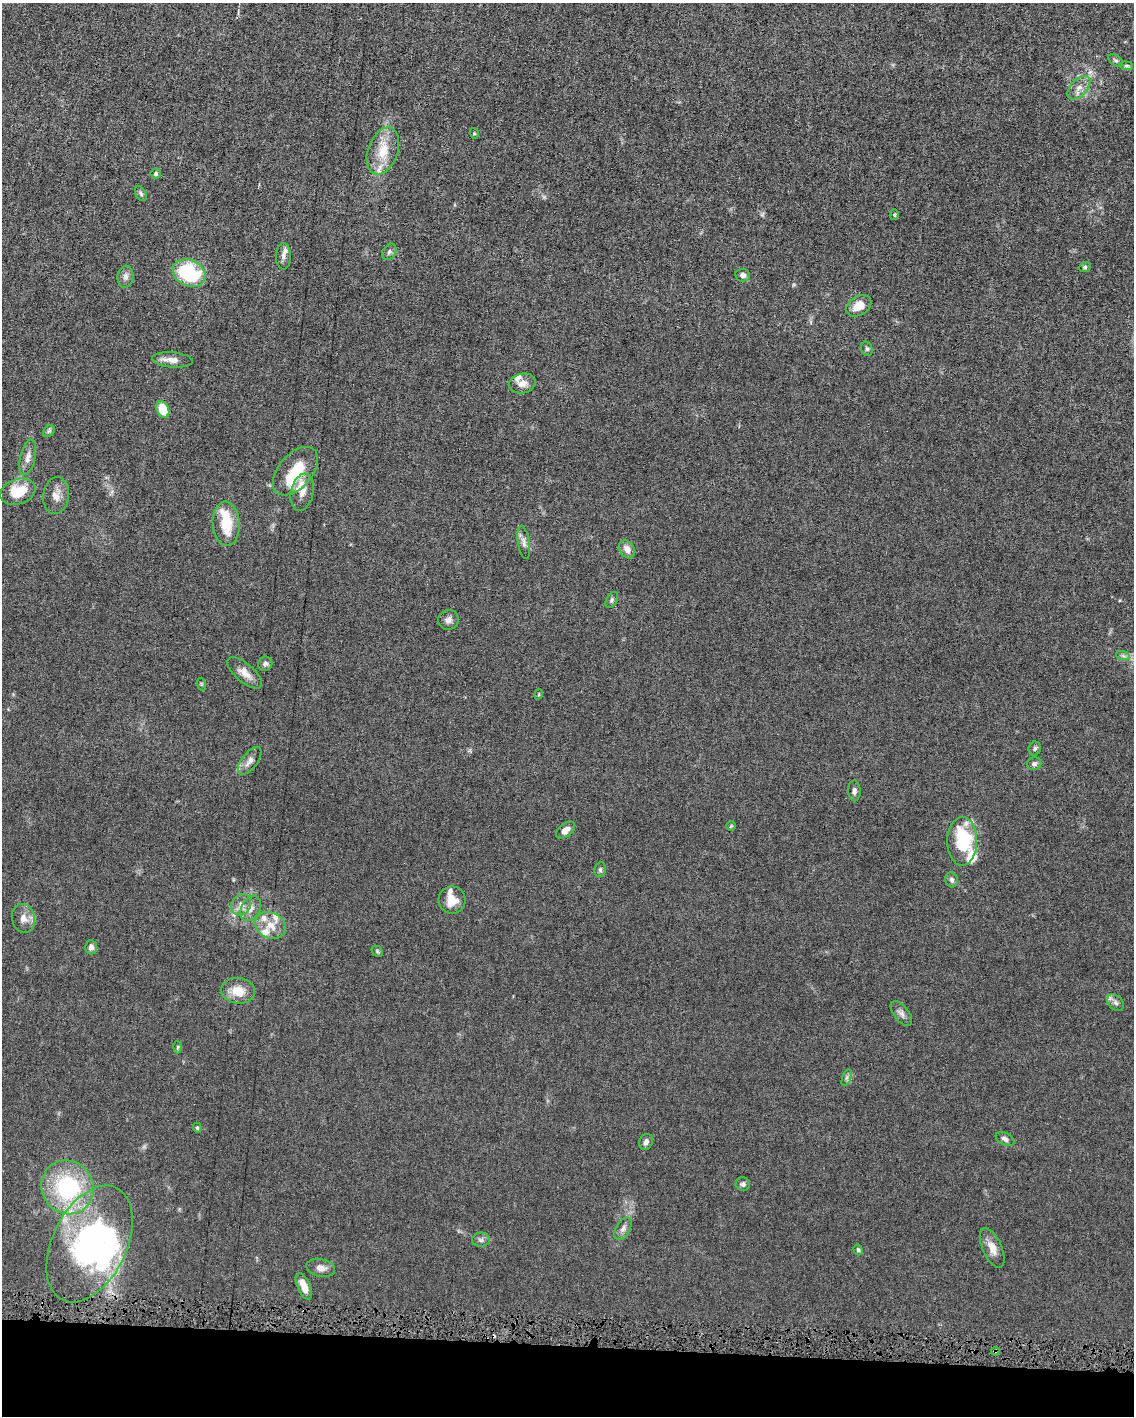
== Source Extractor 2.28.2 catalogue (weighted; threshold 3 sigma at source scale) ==
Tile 11 of 4 x 3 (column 3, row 3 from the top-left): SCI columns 2268-3399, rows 107-1520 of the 4532 x 4563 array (HDU 1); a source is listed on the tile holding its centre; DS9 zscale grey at full resolution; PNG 1136 x 1418 px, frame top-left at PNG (2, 3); each listed source drawn as its Kron ellipse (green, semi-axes under 4 px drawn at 4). Shown black and unused: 5% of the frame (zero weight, under 4 of 8 exposures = <1% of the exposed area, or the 3 px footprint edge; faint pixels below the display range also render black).
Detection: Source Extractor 2.28.2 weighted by HDU 2 'WHT'; one run over the whole footprint, this tile lists its part. Background 0.0155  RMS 0.0022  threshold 0.00912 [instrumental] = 3 sigma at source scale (4.09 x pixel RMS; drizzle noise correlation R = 1.36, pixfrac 0.8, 0.05/0.05 arcsec/px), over >= 5 px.
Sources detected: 80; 2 inside a brighter object's white glare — neither listed nor drawn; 9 inside a brighter listed object's ellipse — not listed separately; the other 69 listed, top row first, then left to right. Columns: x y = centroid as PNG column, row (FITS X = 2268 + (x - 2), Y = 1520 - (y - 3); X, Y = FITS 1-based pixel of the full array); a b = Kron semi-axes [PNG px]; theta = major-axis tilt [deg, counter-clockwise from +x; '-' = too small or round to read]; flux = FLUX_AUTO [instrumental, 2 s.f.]
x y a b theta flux
1116 60 8 5 -35 0.44
1127 66 6 4 -7 0.31
1079 88 14 8 46 1.5
474 133 5 3 - 0.22
383 151 24 15 71 4.8
156 173 5 5 - 0.37
141 194 8 5 -60 0.41
894 215 5 4 - 0.27
389 252 9 6 55 0.56
283 256 13 7 89 0.91
1085 267 6 4 22 0.33
189 273 17 13 -26 15
743 275 7 6 - 0.83
125 277 11 8 83 0.94
859 306 13 9 31 2.9
867 349 7 5 -74 0.45
173 360 20 7 -5 1.7
522 383 13 9 12 1.7
163 409 9 6 -64 4.7
49 431 7 5 45 0.36
28 457 18 7 77 1.3
295 471 28 17 49 7.8
18 492 18 12 19 5.5
302 492 19 11 78 2.6
56 495 18 13 83 2
226 524 22 13 -86 6
524 542 17 6 -81 1
627 549 10 7 -59 1.5
612 600 9 5 60 0.46
448 620 10 9 - 1
1123 656 7 4 -19 0.44
265 664 7 7 - 0.61
245 673 21 9 -40 2
201 684 6 4 -72 0.23
539 694 5 3 - 0.18
1035 749 7 6 - 0.44
250 761 16 8 52 1.3
1034 764 7 6 - 0.54
854 791 10 6 -88 0.77
731 826 4 4 - 0.22
566 830 11 6 37 1.4
962 841 24 15 89 13
600 870 7 5 79 0.45
951 880 7 6 - 0.59
452 900 14 13 - 2.7
241 905 11 9 56 1.5
251 908 13 9 63 1.6
23 918 14 11 -78 1.8
271 925 16 13 -28 2.9
91 947 7 6 - 0.87
377 951 6 4 -48 0.3
238 991 17 13 -6 3.5
1116 1003 10 7 -46 0.74
901 1013 14 7 -52 0.94
178 1047 6 4 88 0.28
847 1077 9 4 71 0.51
197 1128 5 4 - 0.26
1005 1139 10 6 -27 0.72
646 1142 8 6 62 0.7
743 1184 7 6 - 0.53
68 1187 27 25 -58 22
623 1229 12 7 60 0.91
481 1240 9 7 3 0.69
90 1244 62 37 64 49
992 1248 21 9 -66 2.2
858 1250 6 4 -71 0.32
321 1268 14 9 -12 1.4
304 1286 14 6 -66 2.2
995 1351 4 4 - 0.27
Overlapping masked pixels (flux is a lower limit): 1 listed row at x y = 995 1351